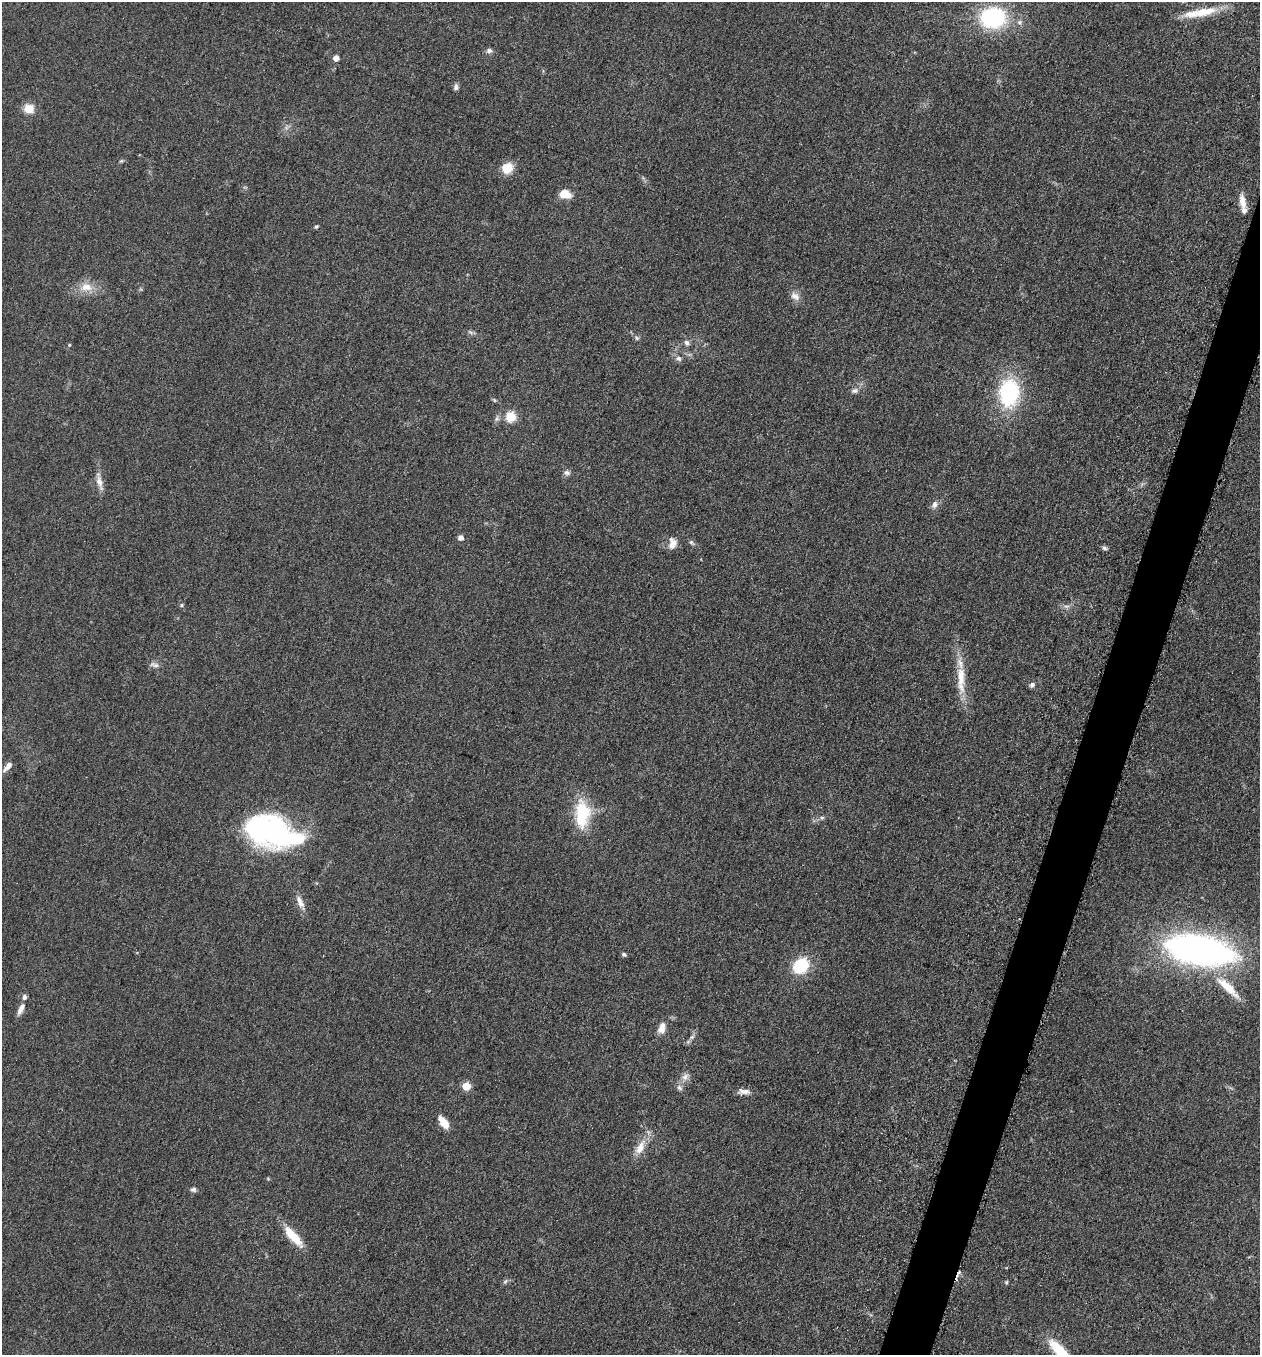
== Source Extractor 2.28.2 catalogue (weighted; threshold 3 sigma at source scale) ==
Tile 10 of 4 x 4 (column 2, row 3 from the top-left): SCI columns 1455-2712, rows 1370-2722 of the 5507 x 5462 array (HDU 1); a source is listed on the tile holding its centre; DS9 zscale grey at full resolution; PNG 1262 x 1357 px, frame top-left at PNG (2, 2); no overlay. Shown black and unused: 3% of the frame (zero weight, under 3 of 5 exposures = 3% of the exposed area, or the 3 px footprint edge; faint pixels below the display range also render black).
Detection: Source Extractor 2.28.2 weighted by HDU 2 'WHT'; one run over the whole footprint, this tile lists its part. Background 0.0608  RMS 0.0062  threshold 0.0278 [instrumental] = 3 sigma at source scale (4.5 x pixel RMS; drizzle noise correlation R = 1.50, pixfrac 1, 0.05/0.05 arcsec/px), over >= 5 px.
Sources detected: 61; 1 inside a brighter object's white glare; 1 cosmic-ray / hot-pixel residue — not listed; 4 inside a brighter listed object's ellipse — not listed separately; the other 55 listed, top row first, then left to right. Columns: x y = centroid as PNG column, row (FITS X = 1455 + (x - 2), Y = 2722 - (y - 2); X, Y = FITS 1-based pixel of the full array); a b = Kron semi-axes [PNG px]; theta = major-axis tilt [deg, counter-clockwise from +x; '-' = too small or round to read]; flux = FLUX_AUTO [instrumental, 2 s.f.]
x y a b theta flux
1205 12 39 12 12 16
993 17 23 19 2 62
489 50 8 6 2 1.9
336 58 5 5 - 4.8
456 87 8 6 87 1.9
29 109 8 7 - 10
121 161 6 4 18 0.82
507 168 14 12 41 9.2
564 194 12 8 -14 9.5
1242 201 18 7 -80 5.9
316 226 5 4 - 0.83
86 287 18 11 -1 8.7
795 296 14 9 -35 3.8
637 338 6 4 -45 1.1
687 343 8 6 -60 2
69 345 5 3 - 0.6
679 359 7 6 - 1.9
855 391 9 6 17 2.1
1009 393 24 17 84 62
494 400 6 3 -71 0.73
510 417 5 5 - 32
567 473 9 6 -17 2.1
99 482 21 7 -75 5
935 505 10 7 76 2.8
460 537 5 5 - 3.2
691 542 8 5 -32 1.4
672 543 15 10 84 5
1104 548 7 5 -19 1.4
182 605 6 4 -90 0.84
154 665 14 6 -13 2.5
961 679 42 10 -89 16
1032 685 6 5 - 1.8
8 766 14 6 49 3.6
582 814 38 19 88 27
822 818 6 5 - 1.1
271 832 52 27 -18 140
300 902 17 7 -62 4.4
1199 949 66 28 -9 250
624 954 5 4 - 1.5
801 966 14 12 44 28
1228 987 39 10 -43 16
21 1009 15 6 62 3.8
661 1030 11 9 24 4.1
692 1037 7 5 45 1.5
685 1077 11 7 53 3.5
466 1086 5 5 - 17
679 1088 10 6 -45 1.9
744 1092 17 7 -2 3.9
443 1122 15 7 -55 8.2
640 1147 21 10 62 8.5
193 1189 7 6 - 1.6
293 1236 29 9 -48 14
505 1282 7 5 53 1.3
1006 1282 5 4 - 0.76
1061 1352 30 10 -48 27
Isophote crosses this tile's border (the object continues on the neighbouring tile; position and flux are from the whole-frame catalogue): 1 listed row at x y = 1061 1352